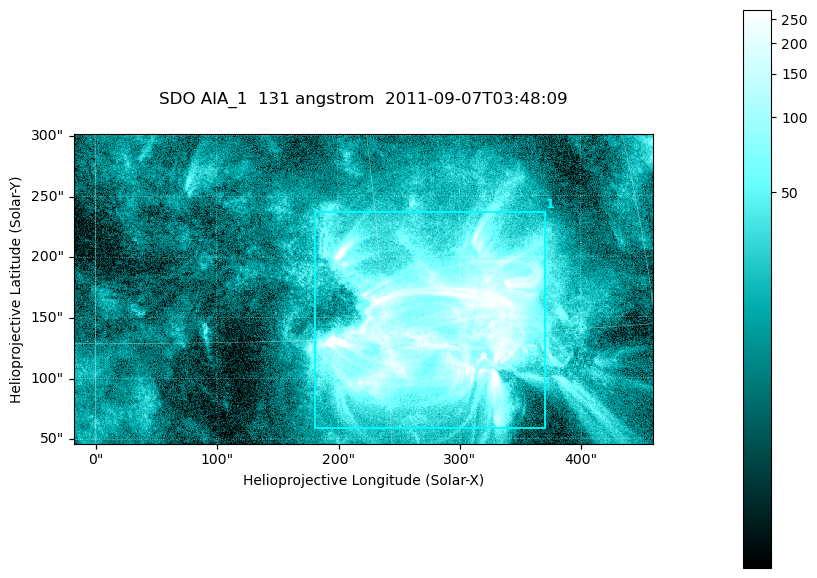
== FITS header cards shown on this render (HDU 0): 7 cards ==
TELESCOP= 'SDO     '           /
INSTRUME= 'AIA_1   '           /
WAVELNTH=                  131 /
WAVEUNIT= 'angstrom'           /
DATE-OBS= '2011-09-07T03:48:09.62' /
CTYPE1  = 'HPLN-TAN'           /
CTYPE2  = 'HPLT-TAN'           /

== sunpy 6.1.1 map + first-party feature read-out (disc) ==
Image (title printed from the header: SDO AIA_1  131 angstrom  2011-09-07T03:48:09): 794 x 424 px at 0.601 arcsec/px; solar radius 952 arcsec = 1585 px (partial field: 4.3% of the solar disc is inside the frame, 100% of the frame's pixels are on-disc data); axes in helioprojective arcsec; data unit not stated in the header (colour bar unlabelled)
Pointing: header CRPIX1/2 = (2043.22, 2045.61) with CRVAL1/2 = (0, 0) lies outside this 794 x 424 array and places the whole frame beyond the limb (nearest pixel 1.29 R_sun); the SolarSoft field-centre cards XCEN/YCEN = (220.7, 173.4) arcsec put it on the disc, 1757 arcsec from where CRPIX/CRVAL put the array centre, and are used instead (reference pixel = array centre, CRVAL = XCEN/YCEN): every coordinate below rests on XCEN/YCEN
Orientation: roll -0.139 deg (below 1 deg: not rotated)
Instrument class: DISC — disc imager (sunpy class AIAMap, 131 A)
Bright regions (active regions / flare kernels): reference = the on-disc median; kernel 7 px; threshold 5 sigma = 60.8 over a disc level ~15.4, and >= 1.15x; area >= 336 px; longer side >= 5 px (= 3 arcsec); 1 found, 1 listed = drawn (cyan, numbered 1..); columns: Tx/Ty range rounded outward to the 2 arcsec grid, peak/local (2 s.f.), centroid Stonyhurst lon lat
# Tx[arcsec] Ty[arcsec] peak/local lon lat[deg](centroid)
1 180..372 58..238 33 +18 +16